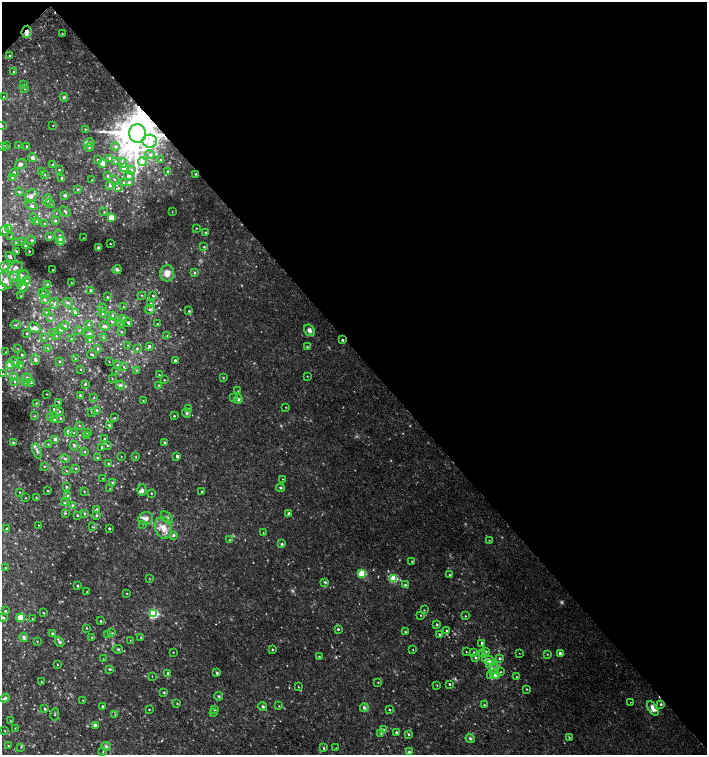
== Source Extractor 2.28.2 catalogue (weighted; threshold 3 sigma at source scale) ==
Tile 3 of 4 x 4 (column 3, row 1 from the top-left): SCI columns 2999-4407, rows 4552-6057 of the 6060 x 6084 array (HDU 1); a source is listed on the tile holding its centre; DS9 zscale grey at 2 x 2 block average (1 PNG px = mean of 2 x 2 image px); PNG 709 x 757 px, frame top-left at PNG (2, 2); each listed source drawn as its Kron ellipse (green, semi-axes under 4 px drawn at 4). Shown black and unused: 47% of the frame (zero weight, under 2 of 3 exposures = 2% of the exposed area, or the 3 px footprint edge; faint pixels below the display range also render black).
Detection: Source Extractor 2.28.2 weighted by HDU 2 'WHT'; one run over the whole footprint, this tile lists its part. Background 0.0239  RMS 0.0055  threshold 0.0246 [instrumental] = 3 sigma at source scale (4.5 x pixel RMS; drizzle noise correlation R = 1.50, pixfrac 1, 0.0396/0.0396 arcsec/px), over >= 5 px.
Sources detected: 411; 15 too faint to see at this stretch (2 x 2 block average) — neither listed nor drawn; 26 inside a brighter listed object's ellipse — not listed separately; the other 370 listed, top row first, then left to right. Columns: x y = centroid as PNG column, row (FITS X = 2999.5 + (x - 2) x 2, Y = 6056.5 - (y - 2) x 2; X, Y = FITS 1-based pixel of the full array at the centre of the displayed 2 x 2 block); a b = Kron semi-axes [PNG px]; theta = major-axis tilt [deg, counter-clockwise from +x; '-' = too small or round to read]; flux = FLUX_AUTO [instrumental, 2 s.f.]
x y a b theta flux
26 32 6 5 - 6
62 34 2 2 - 0.64
10 56 2 2 - 1.5
14 72 3 3 - 0.97
23 85 2 2 - 0.7
25 89 2 2 - 0.73
3 96 2 2 - 0.53
64 97 4 3 - 2
2 126 2 2 - 1.1
53 126 2 2 - 0.48
85 129 3 2 - 0.96
137 134 9 8 - 5400
150 141 7 6 - 8.2
89 143 5 3 - 2.5
18 145 2 2 - 0.58
3 146 3 2 - 0.73
7 146 3 3 - 1.4
26 146 2 2 - 1.5
115 146 4 4 - 2.5
89 147 4 2 - 1.4
150 155 4 3 - 2
33 158 4 4 - 5
109 158 4 3 - 2.2
97 160 2 2 - 1.5
161 160 2 2 - 0.73
115 161 3 3 - 1.6
142 161 4 4 - 6.5
103 163 3 3 - 18
123 163 5 3 - 4.1
21 164 6 5 - 4.3
53 164 2 2 - 0.68
124 168 4 4 - 13
59 169 3 2 - 0.92
131 170 4 3 - 2.9
168 171 3 3 - 0.99
41 172 2 2 - 2.3
14 173 3 3 - 2.7
45 174 3 3 - 1.4
196 174 2 2 - 1.8
108 176 4 2 - 1.6
129 176 5 3 - 4.3
12 177 4 2 - 1.2
62 178 2 2 - 6
114 179 3 3 - 1.2
92 180 2 2 - 0.41
123 183 3 3 - 1.4
129 183 2 2 - 9.5
110 185 3 3 - 3.2
118 188 3 3 - 1.4
78 190 4 2 - 0.96
19 192 3 3 - 1.8
65 195 2 2 - 4.3
31 196 7 5 50 5.9
47 200 6 4 87 3.5
50 203 5 2 - 1.3
31 205 6 4 -30 3.4
65 211 6 3 -41 1.5
104 212 3 3 - 0.94
172 212 2 2 - 0.44
56 213 2 2 - 0.65
34 217 4 3 - 1.1
111 218 3 3 - 31
37 221 3 3 - 2.2
55 221 4 3 - 1.6
44 223 2 2 - 0.64
9 228 4 3 - 1.6
196 228 2 2 - 0.74
4 231 5 3 - 4.9
206 232 3 3 - 1.2
59 236 6 3 -72 3
11 237 3 3 - 1.2
49 237 4 3 - 2.5
83 238 2 2 - 0.38
31 240 5 3 - 1.6
22 241 3 3 - 1
60 241 4 4 - 11
16 243 3 2 - 0.84
110 244 2 2 - 0.73
25 246 2 2 - 2.5
204 247 3 2 - 1
98 248 3 3 - 2.6
29 251 2 2 - 0.97
17 252 2 2 - 2.2
10 257 6 4 -50 2.5
5 266 5 4 - 3.4
15 267 8 5 26 5.4
117 269 4 4 - 3.2
53 270 2 2 - 0.44
167 273 8 7 - 12
195 273 3 3 - 1.4
23 276 6 5 - 4.6
15 277 5 3 - 3.1
6 280 9 5 -63 9.6
27 280 4 3 - 2.3
71 282 2 2 - 0.42
19 284 4 4 - 2.4
47 284 3 3 - 1.2
2 287 4 3 - 1.4
23 287 5 4 - 4.6
91 290 3 3 - 4
43 293 4 2 - 0.9
46 294 3 2 - 0.92
142 295 2 2 - 0.82
21 296 2 2 - 0.57
153 296 3 2 - 1.4
107 297 3 3 - 1.1
45 299 4 3 - 1.9
55 303 5 2 - 1.5
68 303 6 3 -36 1.9
150 303 4 3 - 1.4
123 307 3 2 - 0.67
102 308 4 3 - 1.4
150 309 5 4 - 3
189 311 2 2 - 1.3
47 313 4 3 - 1.2
75 313 3 3 - 4.2
103 313 5 2 - 1.4
112 316 3 3 - 2.5
51 318 3 2 - 0.85
123 319 4 3 - 4.4
112 322 3 3 - 1.8
128 322 5 3 - 1.8
121 323 4 2 - 1.2
157 324 2 2 - 0.76
16 325 5 3 - 1.7
88 325 3 3 - 1.2
65 326 4 3 - 1.6
105 326 5 3 - 4.5
34 327 6 4 -29 4.5
61 329 3 3 - 5.3
79 330 3 2 - 0.69
309 330 6 5 - 5.2
122 332 3 2 - 0.77
27 333 2 2 - 1.9
53 333 2 2 - 0.66
89 334 5 4 - 3.7
56 336 2 2 - 0.54
167 336 4 2 - 0.79
103 337 4 2 - 1.2
44 338 3 2 - 0.63
71 339 3 2 - 0.48
90 340 3 3 - 3.7
342 340 2 2 - 1.8
128 345 3 2 - 0.59
149 346 3 3 - 2.6
307 347 3 3 - 0.94
48 348 3 2 - 0.94
98 348 3 3 - 1.4
137 348 3 3 - 1.1
18 349 2 2 - 0.62
5 352 3 2 - 0.5
92 354 5 3 - 1.5
22 355 2 2 - 1.6
75 358 3 2 - 0.71
35 360 5 4 - 2.9
59 361 2 2 - 1.2
175 361 2 2 - 4
15 362 6 4 -39 3
109 362 2 2 - 0.5
10 365 4 3 - 21
117 365 3 2 - 0.9
20 366 3 3 - 1.1
124 367 3 3 - 0.95
81 369 2 2 - 0.6
137 370 3 2 - 0.92
116 371 2 2 - 1.7
3 374 2 2 - 0.64
159 375 2 2 - 0.88
14 376 4 4 - 3.2
307 376 2 2 - 0.6
27 378 5 5 - 4.3
112 378 2 2 - 0.6
223 378 3 3 - 0.87
164 380 2 2 - 0.91
14 381 3 3 - 1.7
31 382 3 3 - 2.3
25 383 4 3 - 1.8
85 384 3 2 - 1.6
120 385 4 4 - 2.6
159 385 3 3 - 0.86
238 391 2 2 - 0.54
47 394 2 2 - 0.59
80 395 4 2 - 1.6
94 398 3 2 - 0.82
234 398 3 3 - 2
238 399 5 4 - 2.5
143 400 2 2 - 0.67
59 402 3 2 - 0.88
36 403 2 2 - 0.85
286 407 2 2 - 0.65
54 409 3 3 - 1.4
189 409 2 2 - 0.52
97 410 3 3 - 1.8
60 411 3 2 - 1.1
92 412 3 2 - 0.85
187 413 5 4 - 1.8
34 416 3 2 - 0.82
174 416 2 2 - 1.3
51 418 4 3 - 1.4
60 418 4 2 - 1.1
115 418 3 2 - 0.96
54 420 2 2 - 2.3
79 425 3 2 - 0.85
109 425 3 2 - 1.7
68 432 4 4 - 3.6
87 432 3 3 - 1.8
74 433 3 2 - 0.59
86 436 3 3 - 1.6
55 439 2 2 - 7.2
104 439 3 2 - 1.2
164 442 4 3 - 1.5
13 443 4 2 - 1.4
48 444 3 2 - 0.85
74 446 5 3 - 2
108 446 3 2 - 1
102 447 3 3 - 1.7
37 451 8 3 -73 2.8
85 452 3 3 - 1.1
121 456 2 2 - 0.39
177 456 2 2 - 4.9
136 457 2 2 - 0.74
65 458 5 3 - 1.9
97 458 3 2 - 0.85
109 464 2 2 - 2.2
44 466 2 2 - 0.8
76 468 3 2 - 0.93
66 471 3 2 - 0.67
102 478 2 2 - 0.37
282 479 2 2 - 0.46
113 483 3 3 - 1.4
66 487 3 3 - 1.3
280 488 4 3 - 1.5
110 489 2 2 - 0.53
142 490 6 5 - 3.9
48 491 2 2 - 1.1
84 491 2 2 - 0.73
202 491 2 2 - 1.3
20 492 2 2 - 0.6
151 493 2 2 - 0.85
67 495 3 3 - 1.5
36 497 2 2 - 0.77
26 498 2 2 - 0.46
65 503 4 3 - 1.4
73 505 4 3 - 1.7
97 509 4 3 - 1.6
65 513 4 3 - 1.1
85 514 3 3 - 1.6
289 514 2 2 - 8.3
77 515 2 2 - 1.6
96 515 4 3 - 1.5
146 518 7 6 - 6.4
167 518 7 4 -49 3
143 524 2 2 - 0.59
38 525 2 2 - 0.48
92 527 3 2 - 0.79
6 528 3 2 - 1.1
109 528 2 2 - 2
163 528 11 8 -73 14
263 533 2 2 - 0.66
173 535 3 3 - 3.5
229 540 3 2 - 0.74
489 540 3 2 - 0.55
282 544 4 4 - 1.6
412 561 3 2 - 0.73
5 567 3 2 - 0.62
362 574 3 3 - 65
450 574 3 2 - 1.1
394 578 3 3 - 63
150 579 2 2 - 0.54
325 582 4 3 - 1.6
405 585 4 3 - 1.8
78 586 3 2 - 1.5
87 592 2 2 - 0.82
127 593 2 2 - 0.62
424 610 2 2 - 0.65
5 611 2 2 - 2
43 613 3 2 - 0.81
153 613 3 3 - 150
421 615 2 2 - 0.83
465 616 3 2 - 0.78
3 618 4 3 - 2.5
21 618 4 4 - 17
32 619 3 2 - 0.67
101 621 2 2 - 1.4
437 624 3 2 - 1.2
86 628 3 2 - 1
338 629 2 2 - 1.8
447 631 3 3 - 1.1
405 632 3 2 - 1.4
112 633 3 2 - 0.76
53 634 4 3 - 1.4
107 635 3 2 - 0.69
440 635 3 3 - 1.7
24 637 5 4 - 3.9
92 637 3 2 - 0.85
141 637 3 2 - 0.9
130 640 2 2 - 0.53
37 642 2 2 - 0.49
59 642 5 3 - 2.7
482 643 2 2 - 3.1
118 649 5 3 - 1.4
272 649 3 2 - 1.4
413 650 2 2 - 0.59
173 652 2 2 - 0.63
466 652 2 2 - 0.56
474 652 3 2 - 0.9
486 652 4 3 - 1.6
482 653 3 2 - 0.85
519 653 2 2 - 0.47
560 653 3 2 - 5.3
547 654 3 3 - 0.88
319 657 3 2 - 0.9
476 657 2 2 - 2.3
500 658 3 2 - 1.8
103 659 2 2 - 0.48
489 660 6 3 -8 7.9
489 663 3 3 - 9
57 665 2 2 - 0.71
110 669 3 3 - 1.2
494 669 5 4 - 3.2
501 672 3 2 - 0.73
168 673 3 3 - 2
217 673 4 3 - 1.8
495 674 5 3 - 8.1
490 675 3 3 - 1.3
152 676 2 2 - 0.43
516 677 2 2 - 0.84
41 682 3 2 - 0.66
378 682 2 2 - 0.73
450 684 2 2 - 1.5
437 685 2 2 - 0.92
298 687 3 2 - 0.71
527 689 3 2 - 0.77
164 692 3 3 - 1.2
219 696 4 3 - 1.5
5 698 5 3 - 3
83 700 2 2 - 0.44
630 702 2 2 - 0.49
177 704 2 2 - 0.9
661 704 3 3 - 1.6
484 705 3 2 - 0.84
103 706 2 2 - 2.2
263 706 4 3 - 2
279 706 3 2 - 0.82
364 707 4 4 - 2.3
45 709 2 2 - 2
149 709 2 2 - 0.89
214 709 3 2 - 1.8
653 709 8 4 -59 11
389 710 2 2 - 1.2
214 713 3 2 - 0.92
55 714 6 2 83 1
115 714 3 2 - 0.56
10 721 3 2 - 0.75
95 725 2 2 - 14
15 728 2 2 - 0.58
384 729 3 3 - 1.2
4 731 3 2 - 0.75
396 732 3 3 - 2.3
381 733 4 2 - 1.1
408 734 3 3 - 1.5
569 737 3 2 - 0.98
470 738 5 4 - 2
8 746 2 2 - 0.86
106 746 5 4 - 3
21 747 2 2 - 0.7
324 748 3 3 - 1.3
336 748 3 2 - 0.57
103 752 3 2 - 0.89
409 752 3 2 - 2.7
Overlapping masked pixels (flux is a lower limit): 4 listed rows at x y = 26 32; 137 134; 196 174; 342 340
Isophote crosses this tile's border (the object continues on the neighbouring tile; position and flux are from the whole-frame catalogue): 3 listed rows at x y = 2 126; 2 287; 3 618
Diffuse or blended objects may show on this block-average render without a row.